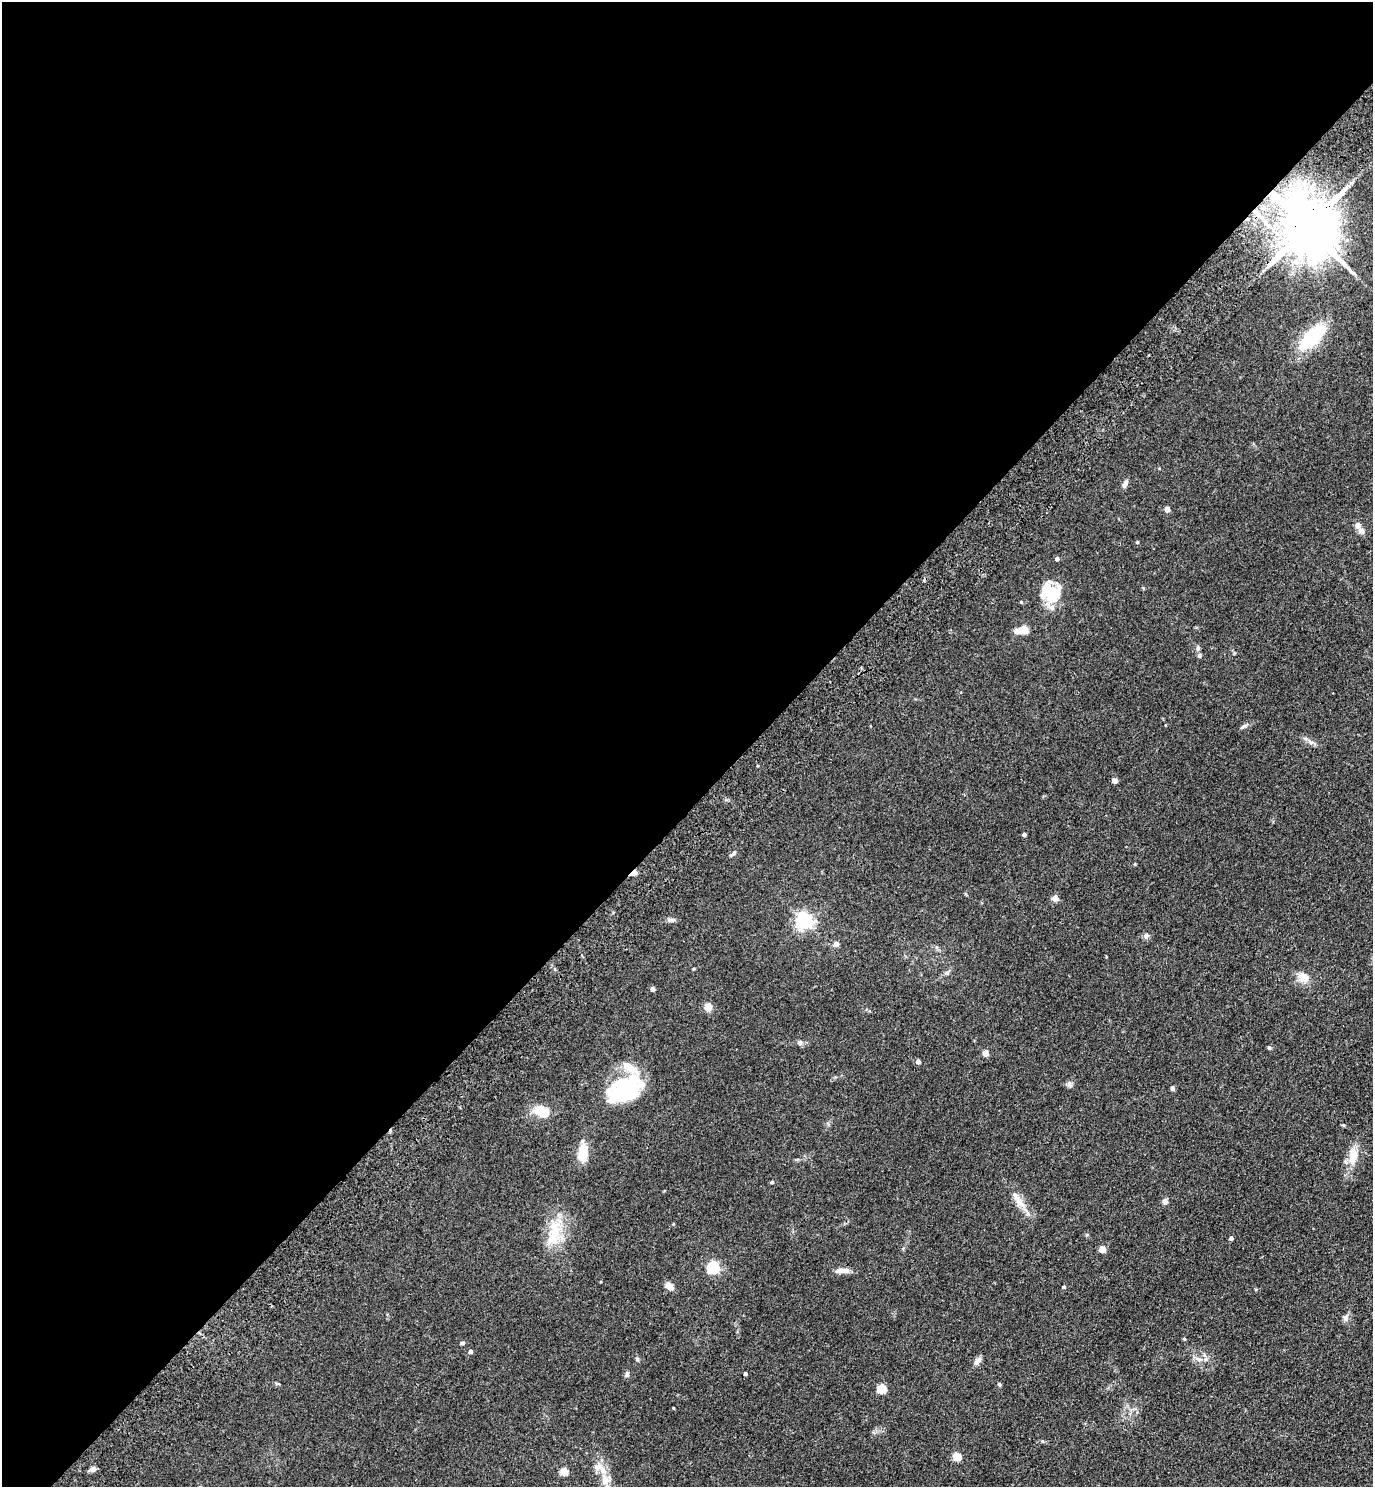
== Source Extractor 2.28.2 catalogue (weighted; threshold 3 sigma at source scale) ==
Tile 2 of 4 x 4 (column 2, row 1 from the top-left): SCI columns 1621-2991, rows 4546-6030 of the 6122 x 6121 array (HDU 1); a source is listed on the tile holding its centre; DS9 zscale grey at full resolution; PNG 1375 x 1489 px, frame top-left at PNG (2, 2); no overlay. Shown black and unused: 55% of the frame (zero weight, under 3 of 4 exposures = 6% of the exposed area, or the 3 px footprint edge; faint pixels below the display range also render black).
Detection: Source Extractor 2.28.2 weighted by HDU 2 'WHT'; one run over the whole footprint, this tile lists its part. Background 0.0746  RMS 0.0066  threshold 0.0298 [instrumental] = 3 sigma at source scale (4.5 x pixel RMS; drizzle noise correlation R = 1.50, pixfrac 1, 0.05/0.05 arcsec/px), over >= 5 px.
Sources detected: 68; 2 inside a brighter object's white glare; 1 cosmic-ray / hot-pixel residue — not listed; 2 inside a brighter listed object's ellipse — not listed separately; the other 63 listed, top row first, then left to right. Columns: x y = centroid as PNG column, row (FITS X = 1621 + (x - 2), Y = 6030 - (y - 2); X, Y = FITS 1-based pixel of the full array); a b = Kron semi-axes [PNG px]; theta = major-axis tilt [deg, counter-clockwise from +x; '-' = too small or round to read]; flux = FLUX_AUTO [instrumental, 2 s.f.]
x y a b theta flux
1307 227 16 14 -54 5000
1312 337 27 12 45 45
1125 484 11 5 62 2.3
1167 509 4 4 - 4.7
1358 525 6 6 - 3.3
1361 531 8 7 - 2.4
1137 542 4 3 - 0.67
1057 559 4 4 - 1.6
1051 592 21 20 - 25
1021 602 4 4 - 0.52
1024 630 5 5 - 20
1198 648 6 5 - 1.1
1199 655 7 5 89 1.3
1245 726 10 3 21 1.2
1115 780 4 4 - 4.6
1024 834 4 3 - 1.5
733 853 10 4 39 1.4
634 873 7 4 39 4.4
1055 898 4 4 - 7.2
672 920 12 5 -5 1.8
804 921 6 6 - 220
1146 936 8 6 -75 1.6
836 944 5 4 - 4
946 973 7 5 0 1.3
1304 977 14 12 -17 6.9
652 989 4 4 - 2.1
708 1006 9 8 - 4.6
800 1042 7 6 - 1.8
1269 1048 4 4 - 1.3
985 1053 4 4 - 7.3
918 1061 4 4 - 2.7
1070 1084 9 6 -56 1.6
627 1086 37 25 13 48
1172 1088 6 5 - 1.2
541 1112 21 13 -24 11
582 1153 19 10 87 13
1353 1157 25 11 83 10
772 1182 4 3 - 1.1
1019 1201 29 8 -55 8.5
1165 1201 8 6 -67 1.9
553 1236 40 14 68 20
1231 1238 4 4 - 1.7
1102 1249 5 4 - 8.4
713 1267 6 6 - 89
842 1271 17 6 2 4.7
669 1286 9 7 -37 4.6
1064 1287 4 4 - 0.79
1345 1318 7 6 - 1.6
1184 1339 4 3 - 0.82
462 1343 5 4 - 1.1
470 1351 4 4 - 1.8
1198 1359 9 5 -19 2.2
977 1361 10 6 53 3
627 1374 8 6 74 1.7
745 1374 3 3 - 1.1
277 1384 7 3 -19 0.77
999 1384 5 4 - 0.99
882 1389 5 5 - 25
673 1408 4 2 - 0.46
957 1456 5 5 - 18
92 1469 8 6 14 2.2
602 1470 19 8 -50 7.2
564 1471 5 5 - 16
Overlapping masked pixels (flux is a lower limit): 2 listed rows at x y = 1307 227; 634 873
Unlisted compact peaks at least as high as the median listed source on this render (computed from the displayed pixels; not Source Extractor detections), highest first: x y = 637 1359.